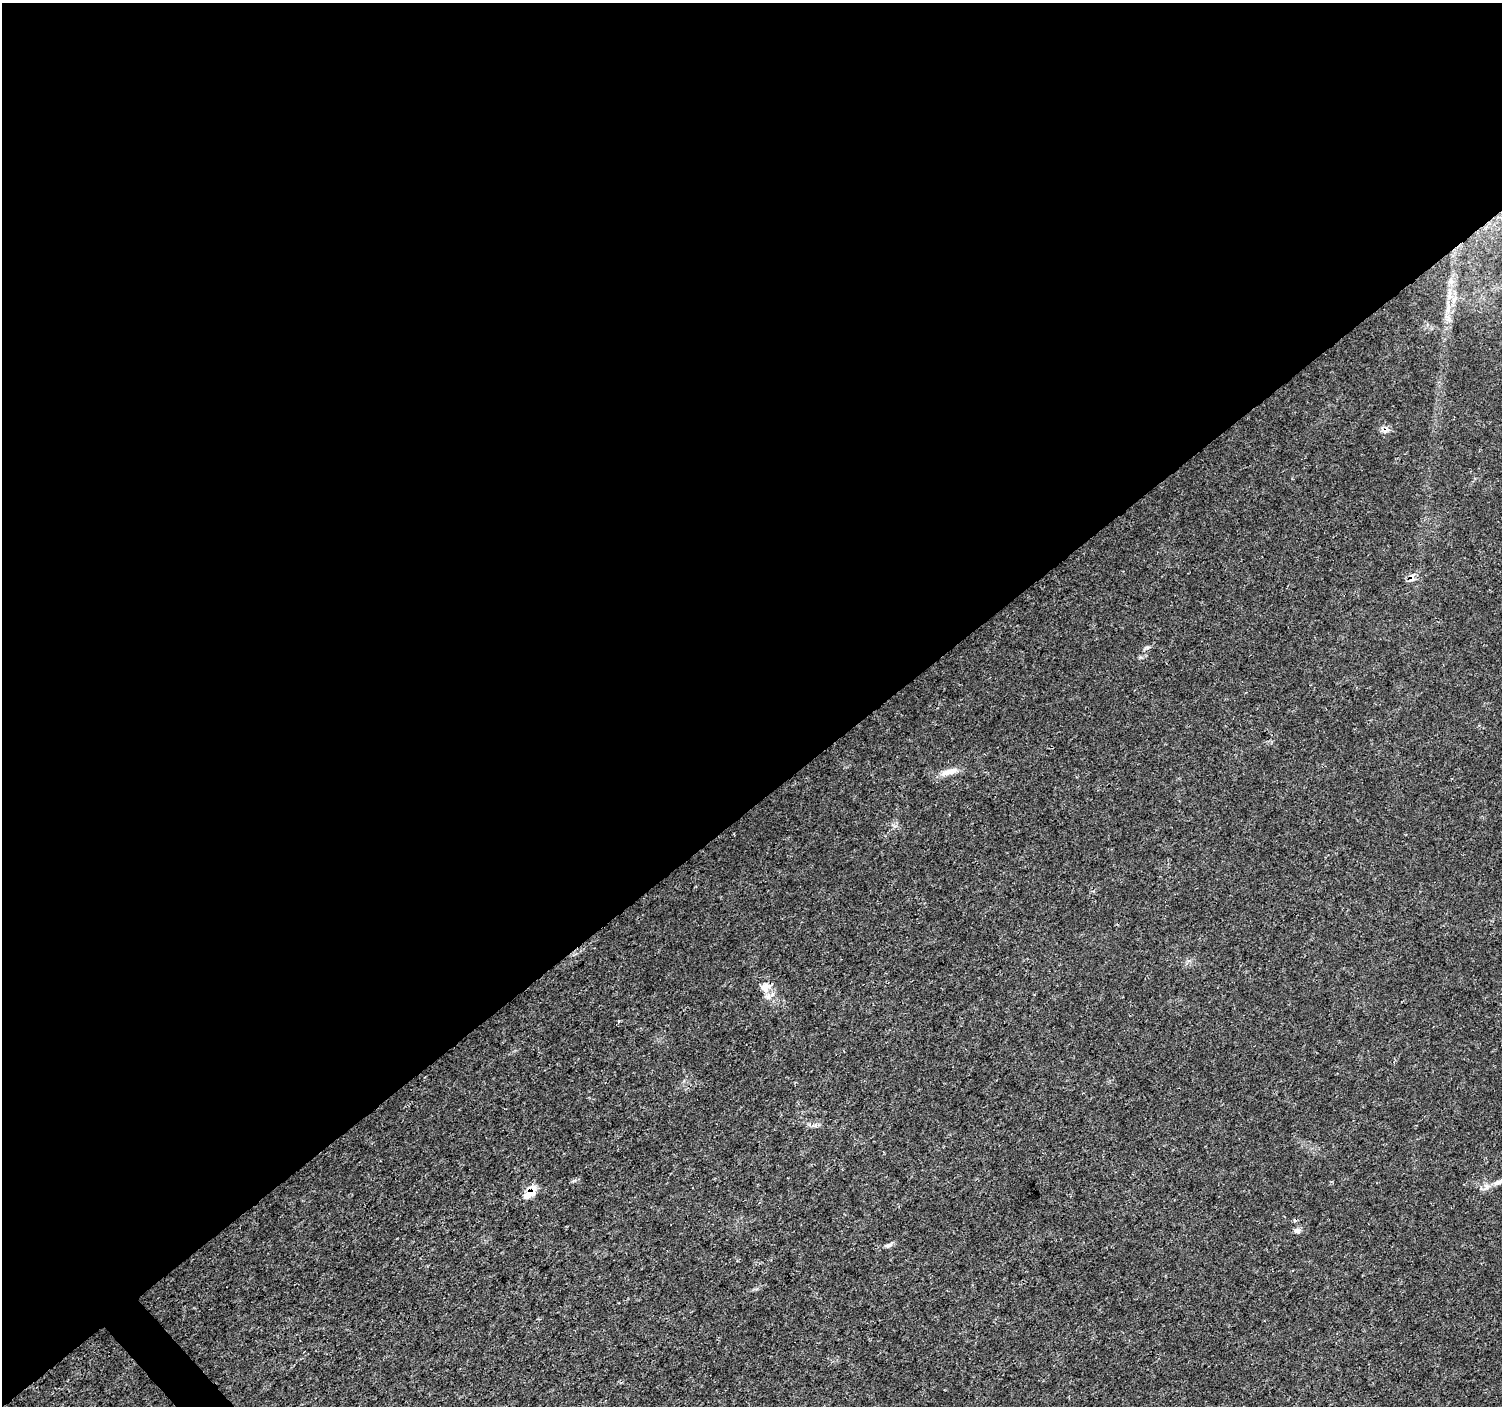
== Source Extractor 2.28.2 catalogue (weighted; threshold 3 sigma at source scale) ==
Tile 2 of 4 x 4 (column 2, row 1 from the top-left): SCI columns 1507-3006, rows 4420-5823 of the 6007 x 5966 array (HDU 1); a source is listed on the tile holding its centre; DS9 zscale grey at full resolution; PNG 1504 x 1408 px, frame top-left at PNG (2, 3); no overlay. Shown black and unused: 58% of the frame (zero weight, under 3 of 4 exposures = <1% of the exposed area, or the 3 px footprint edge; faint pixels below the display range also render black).
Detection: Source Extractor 2.28.2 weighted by HDU 2 'WHT'; one run over the whole footprint, this tile lists its part. Background 0.00477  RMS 0.0014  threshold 0.00631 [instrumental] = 3 sigma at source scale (4.5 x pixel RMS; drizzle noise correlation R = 1.50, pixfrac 1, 0.0396/0.0396 arcsec/px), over >= 5 px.
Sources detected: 10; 2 cosmic-ray / hot-pixel residue — not listed; the other 8 listed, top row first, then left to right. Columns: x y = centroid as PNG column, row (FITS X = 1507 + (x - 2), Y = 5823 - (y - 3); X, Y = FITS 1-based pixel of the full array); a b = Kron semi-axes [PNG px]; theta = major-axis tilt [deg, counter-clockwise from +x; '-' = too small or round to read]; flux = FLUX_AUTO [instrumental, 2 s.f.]
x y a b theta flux
1449 297 10 5 72 0.63
1448 310 7 4 72 0.45
949 772 23 8 16 1.5
766 987 18 12 34 1.4
1499 1182 19 6 22 0.9
530 1193 18 8 42 2
1297 1231 9 7 14 0.47
889 1245 11 5 13 0.43
Overlapping masked pixels (flux is a lower limit): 1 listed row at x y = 530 1193
Isophote crosses this tile's border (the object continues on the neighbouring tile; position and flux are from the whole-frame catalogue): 1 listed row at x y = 1499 1182